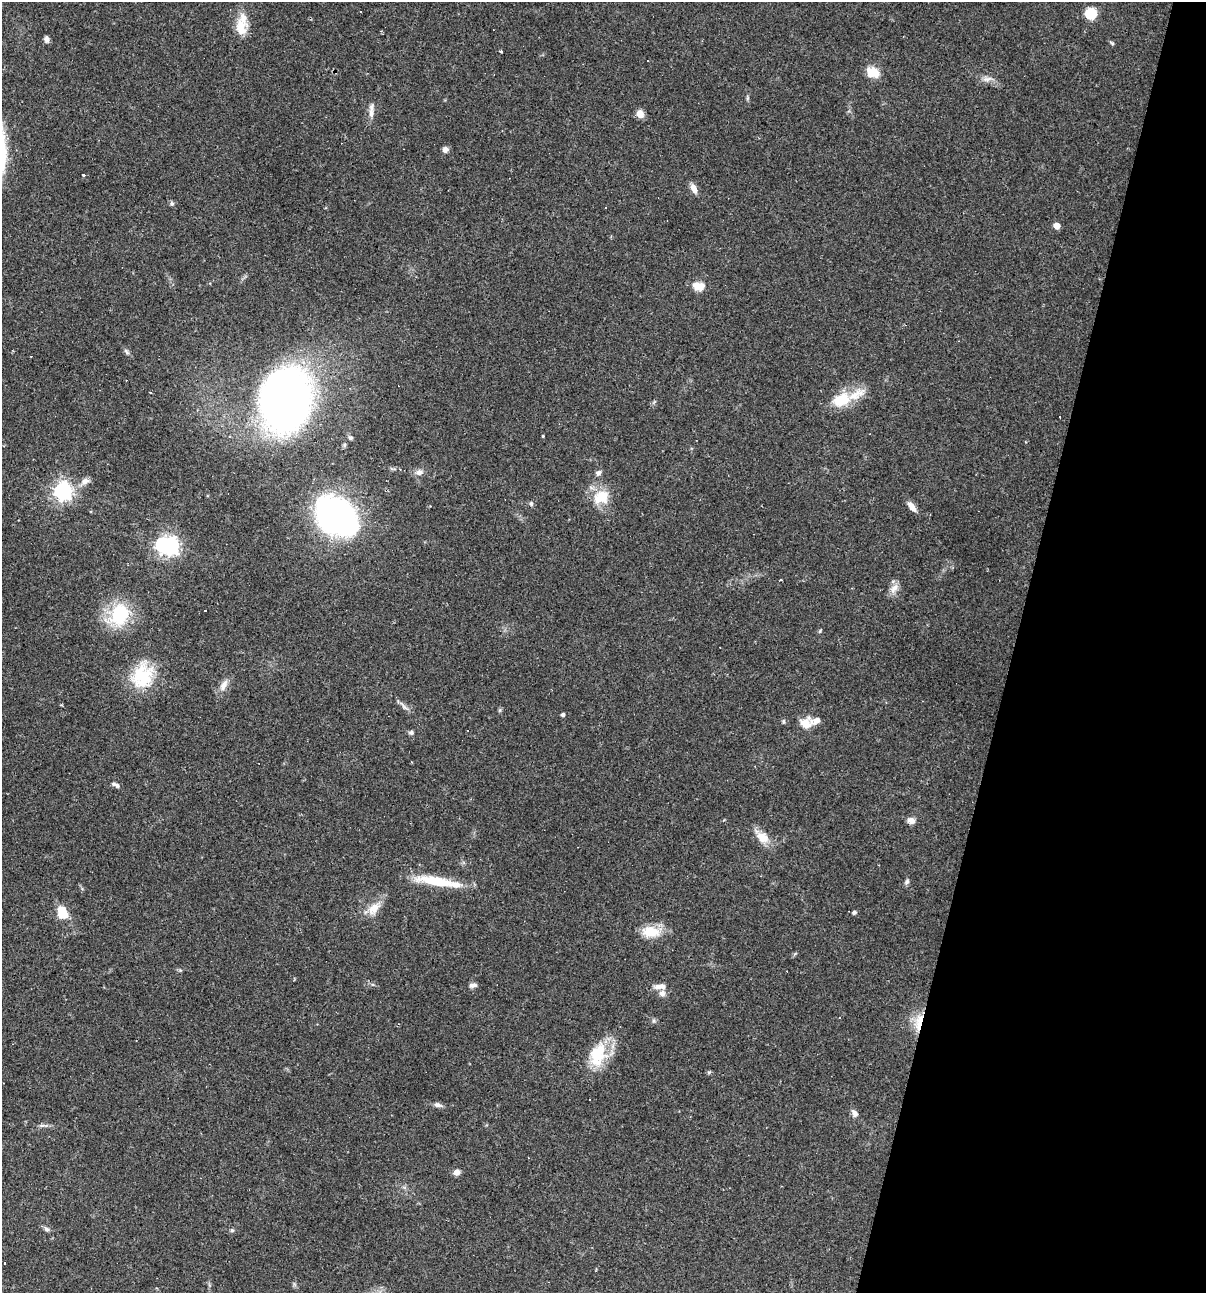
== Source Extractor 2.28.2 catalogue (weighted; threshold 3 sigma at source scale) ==
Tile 8 of 4 x 4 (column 4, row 2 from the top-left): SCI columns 3858-5061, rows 2584-3874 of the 5183 x 5166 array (HDU 1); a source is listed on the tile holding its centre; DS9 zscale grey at full resolution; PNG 1208 x 1295 px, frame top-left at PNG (2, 2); no overlay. Shown black and unused: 16% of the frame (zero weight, under 2 of 3 exposures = <1% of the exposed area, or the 3 px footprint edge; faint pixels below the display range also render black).
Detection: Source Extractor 2.28.2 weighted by HDU 2 'WHT'; one run over the whole footprint, this tile lists its part. Background 0.0497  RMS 0.0052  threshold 0.0232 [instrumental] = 3 sigma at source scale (4.5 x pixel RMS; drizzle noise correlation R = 1.50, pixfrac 1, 0.05/0.05 arcsec/px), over >= 5 px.
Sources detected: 76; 1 inside a brighter object's white glare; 10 cosmic-ray / hot-pixel residue — not listed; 3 inside a brighter listed object's ellipse — not listed separately; the other 62 listed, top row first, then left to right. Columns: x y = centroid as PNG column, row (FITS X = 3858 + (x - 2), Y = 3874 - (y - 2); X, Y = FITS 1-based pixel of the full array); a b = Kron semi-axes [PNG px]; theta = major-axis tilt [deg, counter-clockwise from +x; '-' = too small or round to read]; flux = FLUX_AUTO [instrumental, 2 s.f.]
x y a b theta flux
361 11 3 3 - 1
1090 14 12 12 - 9.4
241 27 23 15 -85 10
46 39 8 5 -86 1.7
1112 43 7 3 -35 0.74
501 51 4 3 - 0.47
873 72 16 12 -25 7.2
987 79 14 6 9 2.7
371 114 16 6 -88 3.1
640 114 9 8 - 3.6
445 150 7 6 - 2.2
83 175 4 3 - 1.8
694 189 13 6 -64 3.2
172 204 6 6 - 1
1057 226 6 5 - 4.2
698 286 14 9 -9 5.9
126 352 10 5 -50 1.3
150 392 3 2 - 0.56
286 400 45 38 80 390
841 400 26 17 21 15
543 436 3 3 - 0.48
351 438 5 5 - 1
419 472 9 7 44 2.4
598 473 7 7 - 1.5
85 481 10 8 27 2.7
63 491 7 7 - 220
601 497 21 17 28 13
531 503 6 4 -76 1.1
912 506 14 6 -53 3.6
336 516 24 19 -40 290
171 546 7 6 - 170
781 580 4 2 - 0.41
894 588 16 7 56 3.6
120 614 23 17 75 32
820 631 6 3 71 0.56
142 676 34 26 72 25
224 685 17 8 61 3.8
404 706 16 3 -47 1.8
563 715 4 4 - 1.2
805 723 13 13 - 6.3
411 732 6 5 - 1.4
116 785 11 5 -27 1.6
911 821 8 7 - 3.2
763 838 18 13 -36 7
437 881 51 10 -10 20
907 882 9 5 60 1.3
374 909 20 12 52 6.9
62 912 15 11 -76 9.9
854 912 5 4 - 1
651 932 22 14 -7 11
473 985 10 5 10 1.8
658 986 14 7 6 3.1
662 993 8 7 - 2.5
654 1021 6 4 -45 0.94
919 1022 26 9 78 8.9
598 1054 33 20 75 20
438 1105 10 6 -14 1.9
855 1113 10 7 -58 2.3
42 1125 10 4 12 1.3
456 1172 8 6 9 2.8
47 1229 9 6 -29 1.5
232 1230 5 5 - 0.8
Overlapping masked pixels (flux is a lower limit): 1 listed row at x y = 919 1022